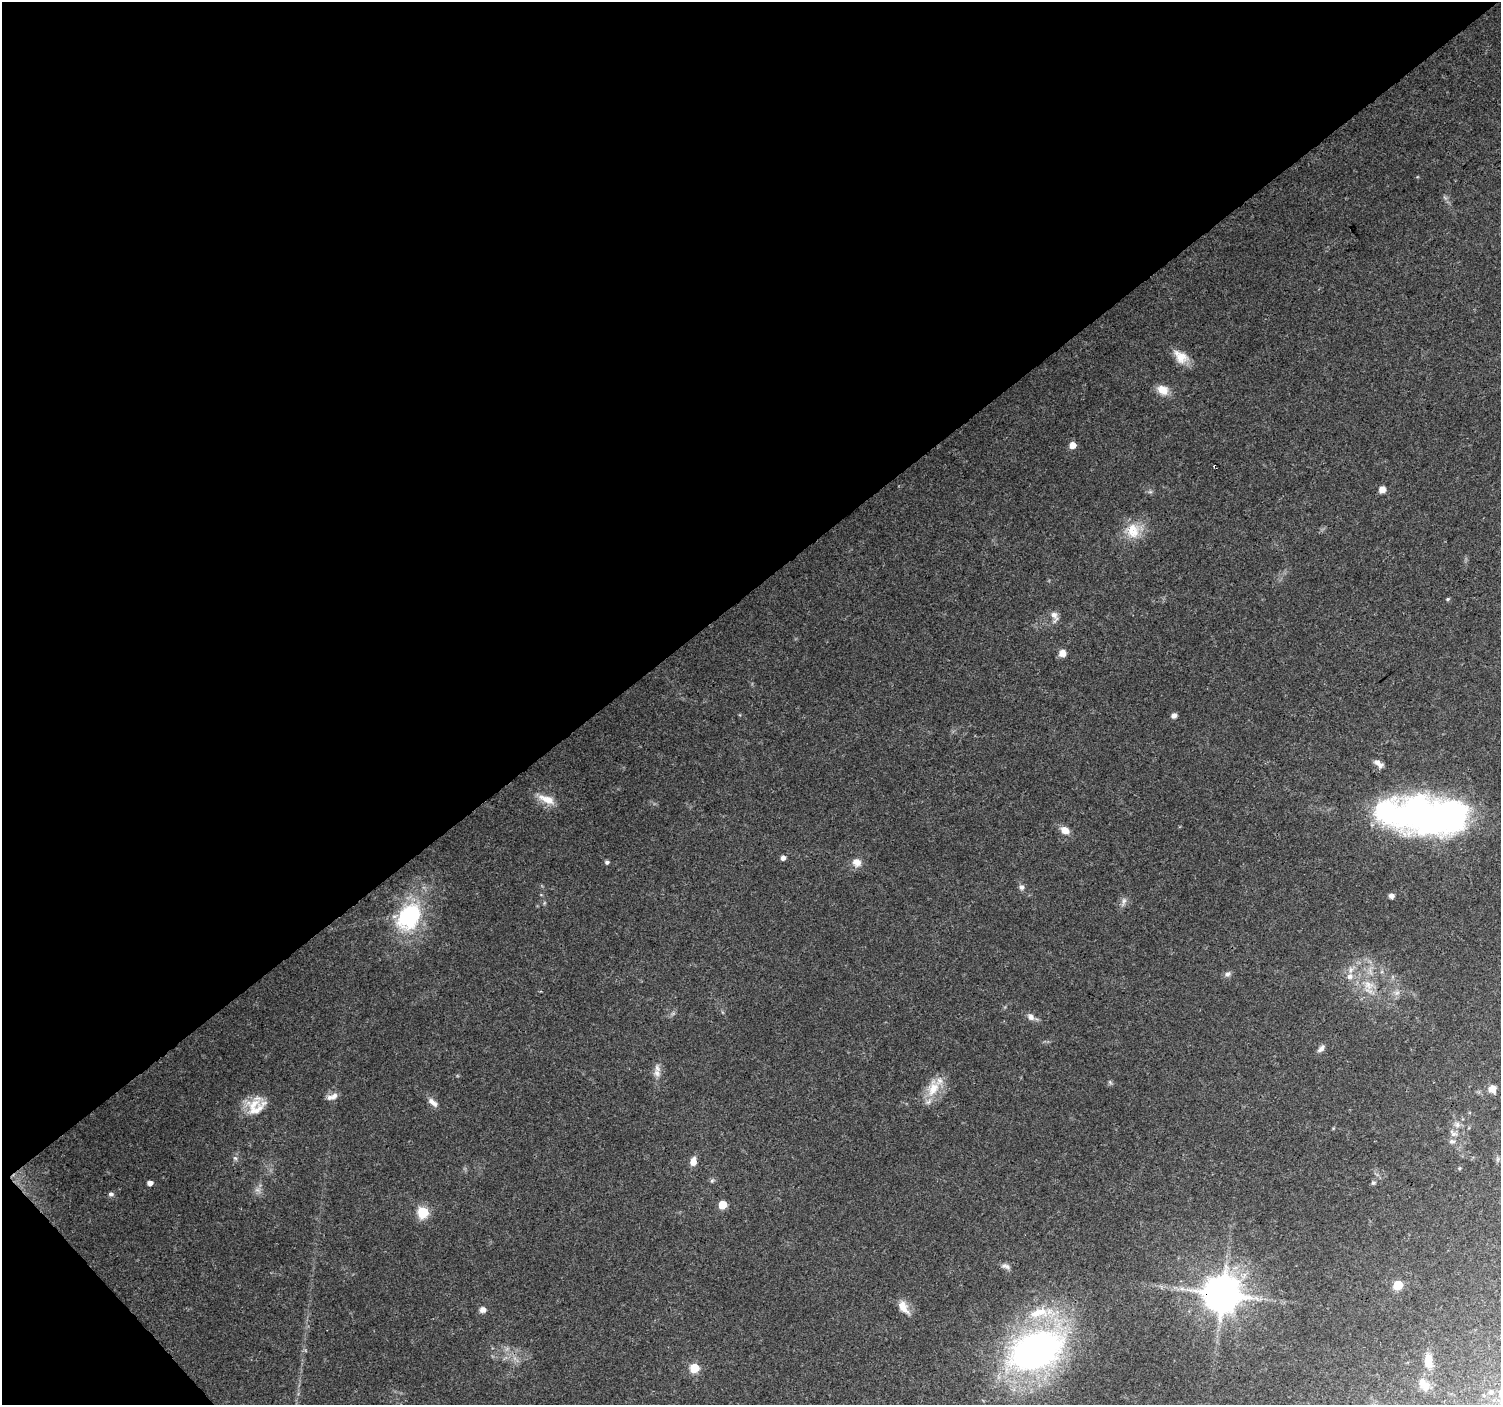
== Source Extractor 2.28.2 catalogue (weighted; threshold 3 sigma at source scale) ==
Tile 5 of 4 x 4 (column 1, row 2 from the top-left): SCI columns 6-1504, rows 3013-4415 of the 6004 x 5960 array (HDU 1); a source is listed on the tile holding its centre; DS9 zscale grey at full resolution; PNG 1503 x 1407 px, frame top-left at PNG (2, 2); no overlay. Shown black and unused: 43% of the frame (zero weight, under 3 of 4 exposures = <1% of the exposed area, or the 3 px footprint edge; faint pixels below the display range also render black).
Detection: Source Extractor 2.28.2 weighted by HDU 2 'WHT'; one run over the whole footprint, this tile lists its part. Background 0.0707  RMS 0.0053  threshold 0.024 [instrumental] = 3 sigma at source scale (4.5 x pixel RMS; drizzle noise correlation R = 1.50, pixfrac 1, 0.0396/0.0396 arcsec/px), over >= 5 px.
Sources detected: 67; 2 inside a brighter object's white glare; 1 cosmic-ray / hot-pixel residue — not listed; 5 inside a brighter listed object's ellipse — not listed separately; the other 59 listed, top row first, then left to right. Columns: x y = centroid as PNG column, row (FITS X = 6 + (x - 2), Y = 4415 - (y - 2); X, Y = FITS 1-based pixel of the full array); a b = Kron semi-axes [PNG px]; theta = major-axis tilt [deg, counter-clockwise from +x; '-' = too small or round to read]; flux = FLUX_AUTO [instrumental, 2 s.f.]
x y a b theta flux
1181 357 20 14 -36 7.6
1163 390 13 11 -30 6.6
1072 445 5 5 - 6.6
1382 490 5 5 - 7
1133 531 22 18 -78 12
1448 599 5 4 - 0.63
1054 615 13 8 -55 3
1062 653 6 5 - 5.8
1174 716 7 6 - 1.8
1377 763 11 7 -27 2.6
547 799 23 9 -21 7.3
1436 817 68 35 0 200
1065 830 9 7 -34 4.9
783 858 5 5 - 2.4
607 862 5 5 - 1.1
857 862 12 10 -25 4.1
1022 887 7 7 - 1.6
1391 896 5 5 - 2.2
1124 901 10 6 69 1.9
409 916 37 26 57 48
1227 974 8 6 10 1.7
1350 976 9 8 - 3.3
1368 985 16 12 -46 7.9
1397 993 8 6 43 2
1031 1017 11 8 -41 2.6
1321 1048 11 6 46 2.2
657 1073 11 9 -67 3.2
1110 1082 7 4 -56 0.83
933 1088 26 15 76 12
1492 1089 7 6 - 5.8
334 1096 12 8 39 2.8
433 1102 15 7 -41 3
254 1104 25 15 22 11
1457 1125 8 7 - 2.3
1453 1133 13 7 -40 2.7
1452 1141 8 6 -3 1.7
235 1158 7 4 -44 1
1498 1159 7 4 89 0.99
693 1161 9 6 78 4.4
1459 1168 5 4 - 0.7
712 1181 6 5 - 0.95
150 1183 5 4 - 2.8
1373 1183 5 5 - 1.1
257 1190 7 4 18 1.3
111 1194 7 6 - 1.3
723 1205 5 5 - 13
423 1212 6 6 - 45
1006 1266 11 6 -28 2.1
1398 1285 6 5 - 21
1182 1289 7 5 0 1.7
1222 1294 10 10 - 1600
903 1307 17 9 -58 6.5
483 1310 6 6 - 3
1041 1311 23 13 -27 13
1036 1351 42 27 25 270
1428 1361 14 8 -88 8.5
694 1368 5 5 - 25
1422 1381 14 9 -69 3.8
1491 1392 5 5 - 1.4
Overlapping masked pixels (flux is a lower limit): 1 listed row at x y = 1222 1294